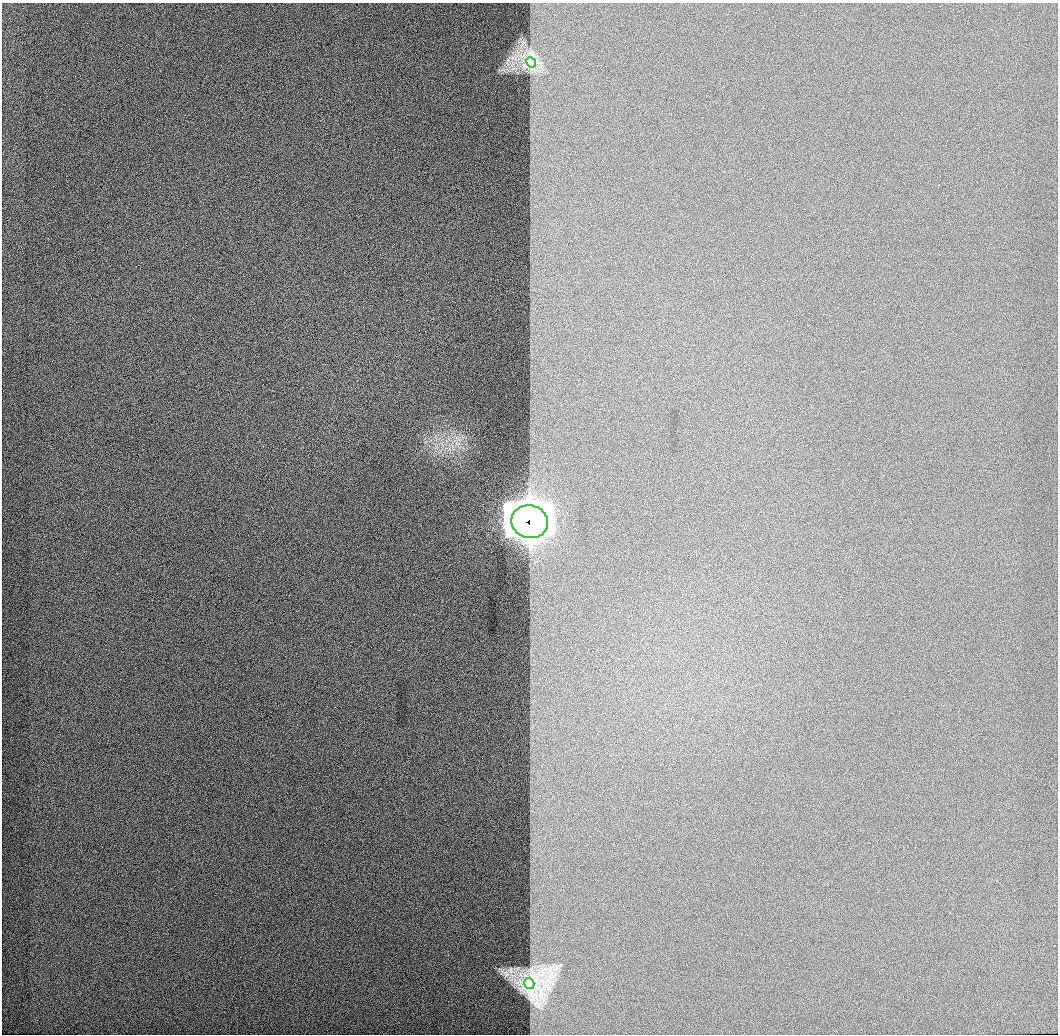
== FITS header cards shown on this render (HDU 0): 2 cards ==
NAXIS1  =                 1056 / Length of Axis 1 (Serial)
NAXIS2  =                 1032 / Length of Axis 2 (Parallel)

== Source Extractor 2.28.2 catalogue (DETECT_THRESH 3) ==
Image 1056 x 1032 px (HDU 0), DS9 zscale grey, 1 PNG px = 1 image px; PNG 1060 x 1036 px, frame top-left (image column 1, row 1032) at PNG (2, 3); each listed source drawn as its Kron ellipse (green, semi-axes under 4 px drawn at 4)
Background 520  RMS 3.3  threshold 9.82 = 3 sigma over >= 5 px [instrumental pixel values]
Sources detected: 3; all 3 listed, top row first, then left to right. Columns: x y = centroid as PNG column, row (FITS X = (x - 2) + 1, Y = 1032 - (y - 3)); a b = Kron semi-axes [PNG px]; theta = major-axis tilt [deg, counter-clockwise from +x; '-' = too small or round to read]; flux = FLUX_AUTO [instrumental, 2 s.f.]
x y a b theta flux
531 62 5 4 - 32000
530 522 18 16 -17 280000
529 983 6 5 - 46000